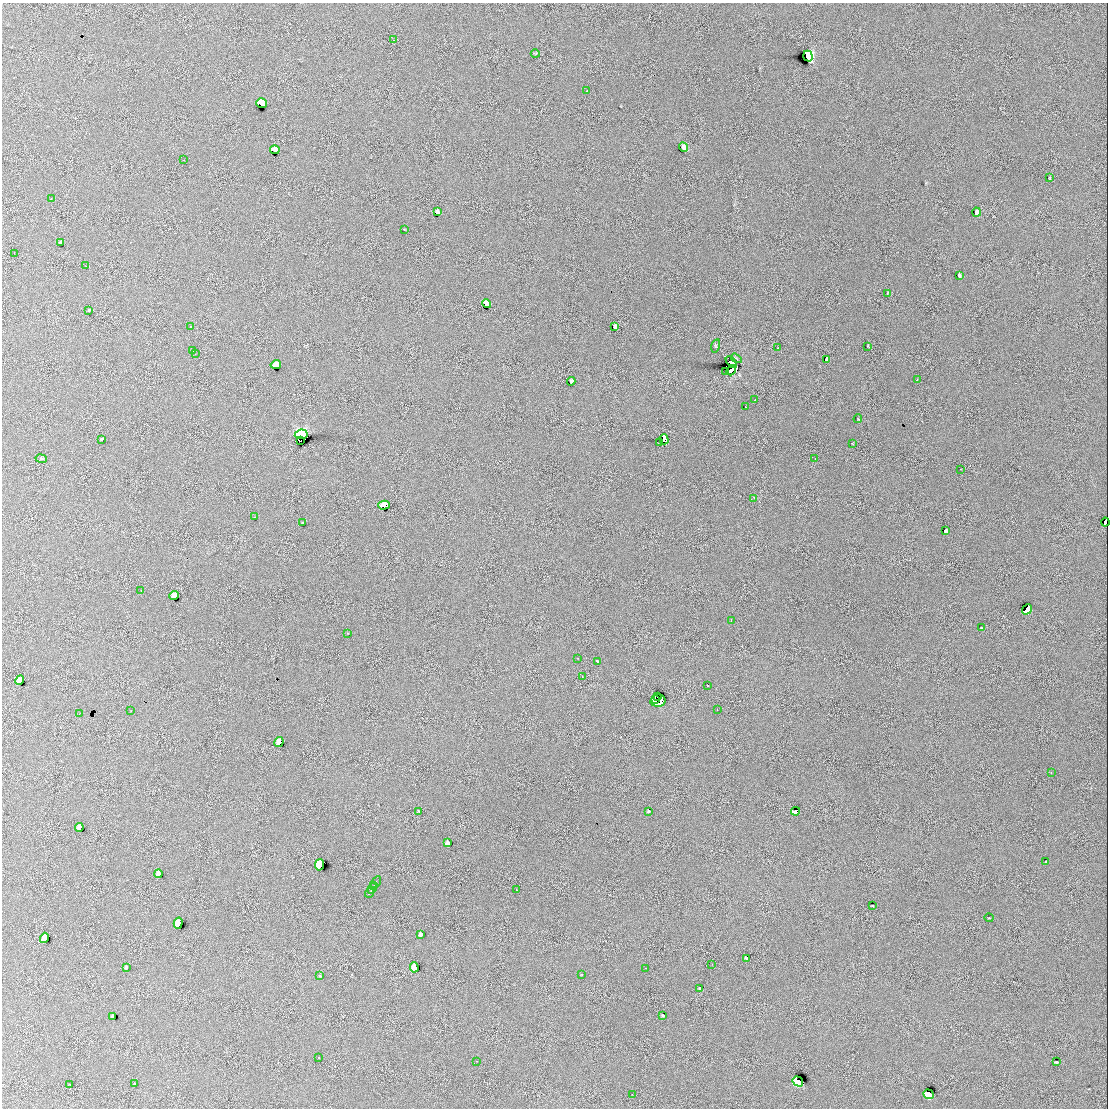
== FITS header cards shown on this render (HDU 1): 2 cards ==
NAXIS1  =                 2212
NAXIS2  =                 2212

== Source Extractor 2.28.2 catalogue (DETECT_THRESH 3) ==
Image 2212 x 2212 px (HDU 1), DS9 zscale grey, zoomed out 1/2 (1 PNG px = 2 x 2 image px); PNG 1110 x 1110 px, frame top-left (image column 1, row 2211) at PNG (2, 3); each listed source drawn as its Kron ellipse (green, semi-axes under 4 px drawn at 4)
Background -2.83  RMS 25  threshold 74.1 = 3 sigma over >= 5 px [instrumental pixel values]
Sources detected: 137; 29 cannot appear on this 1/2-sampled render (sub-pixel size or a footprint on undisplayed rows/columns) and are neither listed nor drawn; the other 108 listed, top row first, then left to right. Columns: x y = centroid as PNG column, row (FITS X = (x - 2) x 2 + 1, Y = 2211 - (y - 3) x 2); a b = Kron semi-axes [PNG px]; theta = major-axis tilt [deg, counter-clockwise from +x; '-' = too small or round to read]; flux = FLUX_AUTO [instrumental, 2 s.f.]
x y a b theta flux
394 40 2 1 - 2.0e+03
535 54 4 4 - 5.1e+03
808 56 5 4 - 5.8e+05
586 91 2 1 - 9.1e+03
262 103 5 4 - 1.2e+05
683 147 5 4 - 1.7e+04
275 150 5 4 - 3.3e+04
184 160 2 1 - 9.6e+02
1049 178 3 2 - 4.1e+03
51 198 3 2 - 3.5e+03
437 212 4 3 - 1.1e+04
977 212 4 3 - 1.3e+04
404 229 2 2 - 2.3e+03
61 242 3 3 - 7.0e+03
14 253 2 1 - 3.9e+03
86 266 2 1 - 6.4e+03
959 275 4 3 - 8.7e+03
887 294 3 2 - 2.0e+03
487 304 5 4 - 4.6e+04
89 310 3 2 - 5.2e+03
190 327 2 2 - 1.1e+04
615 327 4 4 - 1.3e+04
716 346 7 3 75 6.9e+03
868 346 4 2 - 3.9e+03
778 348 2 2 - 2.6e+03
193 350 2 2 - 4.1e+03
195 354 2 1 - 1.3e+03
736 358 6 3 -33 5.5e+03
827 359 4 3 - 1.4e+04
731 362 7 3 -48 1.3e+06
276 365 5 4 - 3.1e+04
731 370 5 3 - 8.7e+05
726 372 3 1 - 2.4e+03
917 379 2 2 - 2.5e+03
571 381 4 3 - 1.4e+04
755 400 2 1 - 1.9e+03
746 407 2 2 - 4.1e+03
858 419 4 3 - 3.4e+03
301 434 6 5 - 8.7e+05
101 439 3 2 - 5.4e+03
664 439 5 4 - 1.2e+05
301 440 2 2 - 2.8e+05
660 443 4 1 - 2.2e+03
852 444 3 2 - 1.9e+03
41 458 5 3 - 5.1e+03
815 458 2 1 - 3.3e+03
961 469 2 1 - 1.2e+03
753 498 3 2 - 3.2e+03
384 505 6 4 15 5.0e+04
254 517 2 2 - 1.8e+03
1105 522 4 3 - 2.6e+04
302 523 3 2 - 4.0e+03
945 531 3 3 - 8.1e+03
141 591 2 2 - 4.7e+03
174 596 5 4 - 3.4e+04
1027 609 5 4 - 1.1e+05
731 620 2 1 - 4.1e+03
981 628 2 2 - 2.7e+03
348 633 3 1 - 1.4e+03
578 658 2 2 - 1.4e+03
597 661 3 2 - 7.1e+03
582 677 2 1 - 1.8e+03
20 680 5 3 - 2.3e+04
707 685 2 2 - 3.1e+03
658 697 2 1 - 6.3e+04
655 699 2 2 - 3.7e+04
658 701 7 6 - 2.8e+05
717 709 2 1 - 6.6e+03
131 711 2 1 - 1.9e+03
79 714 2 1 - 1.7e+03
279 742 5 4 - 2.6e+04
1051 772 2 1 - 1.7e+03
649 811 3 2 - 5.3e+03
795 811 4 4 - 2.7e+04
418 812 2 2 - 3.1e+03
79 827 4 3 - 2.2e+04
448 843 4 3 - 1.2e+04
1046 861 3 2 - 4.6e+03
320 865 6 4 78 1.4e+05
158 874 4 3 - 1.9e+04
376 882 6 1 59 4.0e+03
374 886 3 2 - 3.2e+03
372 889 5 2 - 5.6e+03
516 890 2 2 - 4.2e+03
370 893 5 1 - 5.6e+03
872 906 3 2 - 4.6e+03
989 918 4 2 - 2.9e+03
178 923 5 4 - 7.5e+04
421 934 4 3 - 1.2e+04
44 938 5 3 - 3.8e+04
747 958 3 3 - 8.6e+03
712 964 2 1 - 1.8e+03
126 967 3 3 - 7.5e+03
414 967 5 4 - 3.7e+04
645 968 2 1 - 1.2e+03
582 974 3 2 - 1.7e+03
320 976 3 2 - 3.3e+03
700 988 3 3 - 7.0e+03
113 1016 4 3 - 1.1e+04
663 1016 3 3 - 6.7e+03
319 1057 2 2 - 7.3e+03
477 1061 2 1 - 1.8e+03
1056 1062 3 2 - 6.1e+03
798 1082 5 4 - 3.3e+05
134 1084 2 2 - 2.0e+03
70 1085 3 2 - 2.0e+03
632 1094 2 1 - 2.0e+03
929 1094 5 4 - 1.4e+05
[29 sub-pixel or undisplayed-footprint detections neither listed nor drawn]